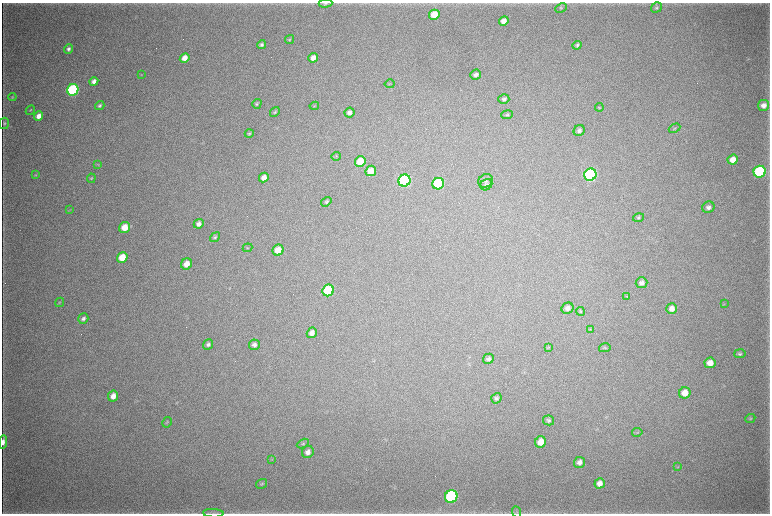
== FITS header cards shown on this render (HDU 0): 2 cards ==
NAXIS1  =                 1536 / length of data axis 1
NAXIS2  =                 1023 / length of data axis 2

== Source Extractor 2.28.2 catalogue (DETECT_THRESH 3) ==
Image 1536 x 1023 px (HDU 0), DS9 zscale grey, zoomed out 1/2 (1 PNG px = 2 x 2 image px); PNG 772 x 516 px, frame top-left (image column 1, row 1022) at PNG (2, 3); each listed source drawn as its Kron ellipse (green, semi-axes under 4 px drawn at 4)
Background 4590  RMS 39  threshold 116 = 3 sigma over >= 5 px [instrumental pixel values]
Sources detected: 98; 4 cannot appear on this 1/2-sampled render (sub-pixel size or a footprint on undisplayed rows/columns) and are neither listed nor drawn; the other 94 listed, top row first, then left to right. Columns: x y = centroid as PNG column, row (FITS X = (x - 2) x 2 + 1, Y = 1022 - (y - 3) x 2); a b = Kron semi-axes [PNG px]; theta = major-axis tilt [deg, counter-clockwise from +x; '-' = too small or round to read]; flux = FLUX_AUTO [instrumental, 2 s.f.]
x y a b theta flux
325 3 7 4 5 1.5e+04
657 7 6 5 - 1.3e+04
561 8 6 4 26 1.1e+04
434 15 5 5 - 1.6e+05
504 21 5 4 - 6.1e+04
290 39 5 4 - 9.7e+03
262 45 4 4 - 1.9e+04
577 45 5 4 - 1.6e+04
68 49 5 4 - 2.2e+04
185 58 5 4 - 7.7e+04
313 58 5 4 - 5.5e+04
142 74 4 2 - 5.6e+03
476 75 5 5 - 2.7e+04
94 81 4 4 - 3.9e+04
390 84 5 2 - 5.4e+03
73 90 6 5 - 1.1e+06
12 97 4 3 - 6.5e+03
504 99 5 5 - 2.0e+04
257 104 5 4 - 1.2e+04
763 105 6 5 - 5.3e+04
100 106 5 4 - 1.5e+04
314 106 5 3 - 7.8e+03
599 107 4 4 - 7.7e+03
30 110 5 3 - 6.5e+03
275 112 5 4 - 1.1e+04
349 112 5 4 - 3.5e+04
507 115 6 4 7 1.2e+04
39 116 5 4 - 5.3e+04
4 123 6 5 - 1.3e+04
674 128 6 3 29 8.3e+03
579 130 6 5 - 2.6e+04
249 134 4 4 - 1.1e+04
336 156 4 3 - 8.2e+03
733 160 5 5 - 9.5e+04
360 161 5 5 - 1.6e+05
98 164 4 3 - 5.3e+03
371 171 5 5 - 1.0e+05
760 172 6 6 - 9.8e+05
35 175 4 3 - 5.6e+03
590 175 6 6 - 1.9e+06
264 177 5 4 - 5.7e+04
91 178 5 4 - 8.8e+03
404 181 6 6 - 1.5e+06
485 181 7 6 - 2.3e+04
438 184 6 5 - 6.6e+05
486 185 6 5 - 1.7e+04
326 202 5 4 - 1.4e+04
708 207 6 5 - 3.0e+04
70 210 4 2 - 5.3e+03
638 218 5 4 - 1.3e+04
199 224 5 4 - 3.5e+04
125 227 6 5 - 1.3e+05
215 237 5 4 - 1.3e+04
247 248 5 3 - 8.5e+03
278 250 6 5 - 1.2e+05
122 257 5 5 - 1.7e+05
187 264 6 5 - 8.2e+04
642 283 6 5 - 3.8e+04
328 290 6 5 - 4.8e+05
627 296 4 2 - 5.3e+03
59 302 5 3 - 7.7e+03
724 304 3 2 - 4.4e+03
567 308 6 5 - 4.0e+04
672 309 5 5 - 4.8e+04
580 311 4 4 - 9.2e+03
83 319 5 5 - 2.3e+04
590 329 4 3 - 6.8e+03
312 333 5 5 - 5.3e+04
208 344 5 4 - 2.1e+04
254 345 5 5 - 2.8e+04
549 347 4 3 - 5.6e+03
605 348 6 4 13 1.2e+04
740 354 5 4 - 1.5e+04
488 359 5 5 - 2.2e+04
710 363 5 5 - 7.5e+04
685 393 6 5 - 9.1e+04
113 396 5 5 - 6.7e+04
496 398 5 5 - 1.9e+04
750 418 5 3 - 8.4e+03
548 420 5 5 - 1.7e+04
167 422 5 4 - 1.0e+04
637 432 5 3 - 8.8e+03
3 442 7 3 86 4.5e+04
541 442 6 5 - 9.4e+04
303 444 6 4 28 1.1e+04
308 452 6 5 - 4.4e+04
272 459 4 2 - 5.4e+03
579 462 6 5 - 3.8e+04
677 467 3 2 - 5.1e+03
600 483 5 5 - 4.9e+04
261 484 6 4 33 1.2e+04
451 496 6 6 - 1.5e+06
517 512 6 3 -65 1.0e+04
213 513 10 3 -3 1.8e+04
At the frame edge (FLAGS 8, measured only in part): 3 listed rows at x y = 325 3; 3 442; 213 513
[4 sub-pixel or undisplayed-footprint detections neither listed nor drawn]